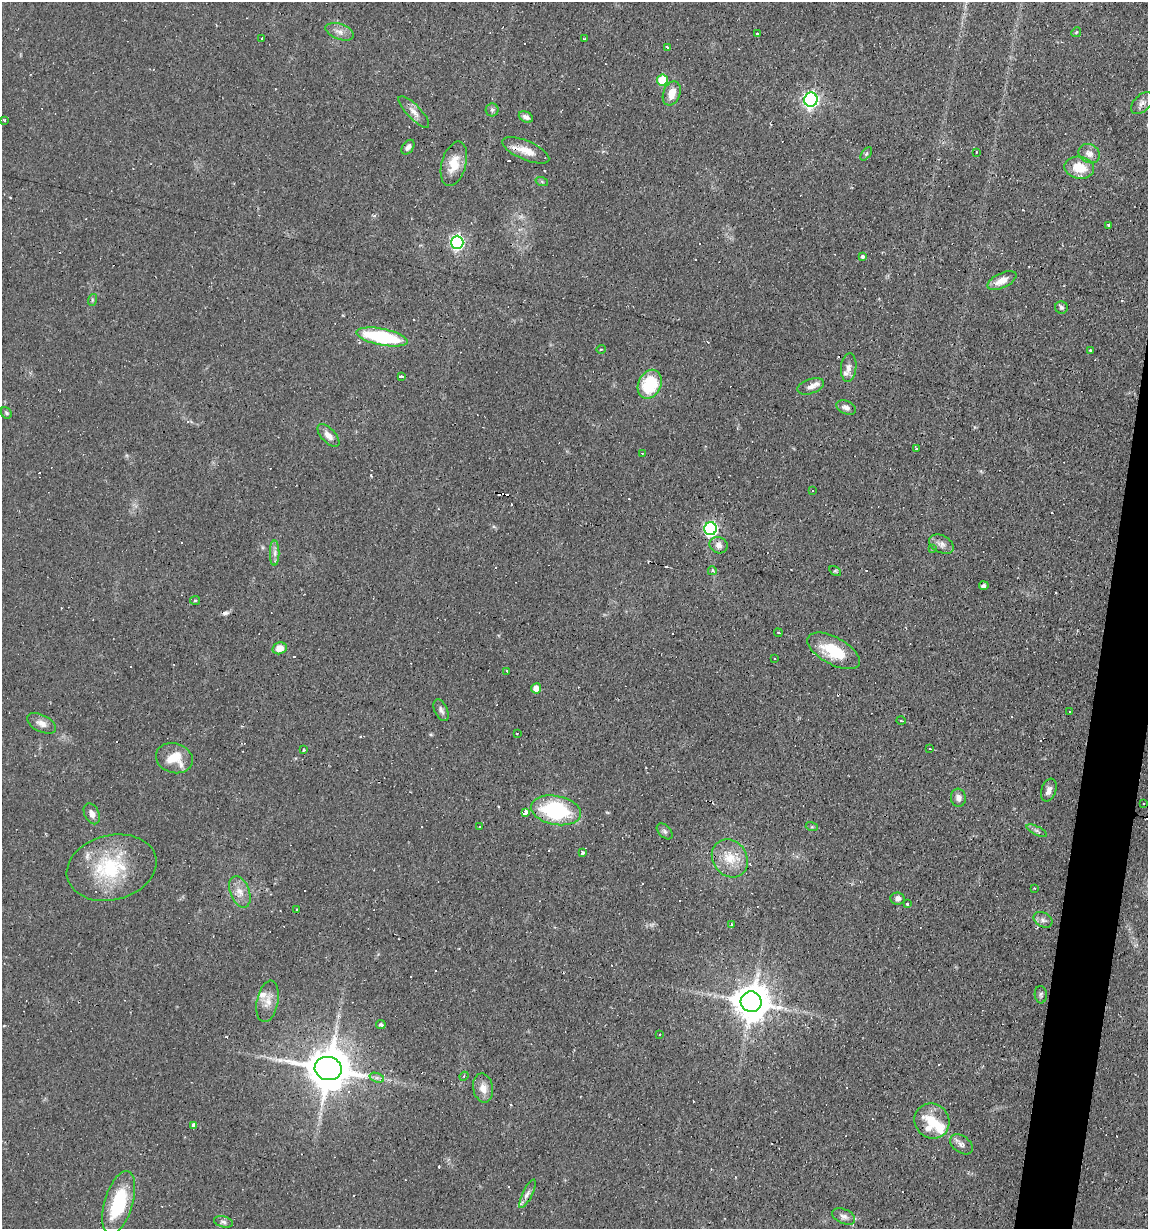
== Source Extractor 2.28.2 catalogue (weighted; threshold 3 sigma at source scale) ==
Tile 10 of 4 x 4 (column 2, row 3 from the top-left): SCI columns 1260-2405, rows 1228-2454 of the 4929 x 4909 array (HDU 1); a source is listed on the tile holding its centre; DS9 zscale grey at full resolution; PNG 1150 x 1231 px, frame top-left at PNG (2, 2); each listed source drawn as its Kron ellipse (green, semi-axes under 4 px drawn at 4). Shown black and unused: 3% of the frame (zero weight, under 2 of 3 exposures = <1% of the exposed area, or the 3 px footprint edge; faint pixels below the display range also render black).
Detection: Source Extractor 2.28.2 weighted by HDU 2 'WHT'; one run over the whole footprint, this tile lists its part. Background 0.0927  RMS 0.0057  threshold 0.0256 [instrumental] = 3 sigma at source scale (4.5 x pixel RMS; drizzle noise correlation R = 1.50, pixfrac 1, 0.05/0.05 arcsec/px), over >= 5 px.
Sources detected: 153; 49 cosmic-ray / hot-pixel residue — neither listed nor drawn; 4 inside a brighter listed object's ellipse — not listed separately; the other 100 listed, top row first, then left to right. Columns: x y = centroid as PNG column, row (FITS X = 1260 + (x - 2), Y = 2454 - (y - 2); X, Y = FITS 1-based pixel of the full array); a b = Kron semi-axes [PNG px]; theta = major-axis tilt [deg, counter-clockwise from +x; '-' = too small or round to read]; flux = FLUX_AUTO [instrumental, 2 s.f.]
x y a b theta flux
340 32 15 8 -19 3.9
1076 32 5 4 - 0.73
758 34 3 3 - 11
262 39 3 2 - 0.88
584 39 3 2 - 0.48
667 48 3 2 - 1.1
662 80 5 5 - 23
672 93 13 8 69 7.2
811 100 7 6 - 180
1142 103 13 8 45 3
492 110 6 6 - 1.4
414 112 21 7 -46 4.3
526 117 7 5 -27 2.3
5 121 3 2 - 0.62
408 147 8 5 56 2
526 150 25 9 -23 8.9
976 152 3 2 - 0.47
866 154 8 4 54 0.97
1089 154 11 9 -26 4.1
454 164 23 12 75 12
1079 168 15 11 -10 12
542 182 6 4 -19 0.76
1109 225 3 3 - 2.8
457 242 6 6 - 120
863 256 4 3 - 9.1
1002 281 15 7 26 6.1
92 300 6 4 73 0.81
1061 307 6 6 - 1.2
382 337 26 8 -11 47
601 349 5 3 - 0.46
1090 350 2 2 - 0.45
849 368 14 7 84 3.1
401 376 4 3 - 3.2
650 384 15 11 66 31
811 386 14 7 19 3.3
846 407 10 6 -24 2.6
6 413 6 5 - 0.95
328 435 14 7 -47 4.4
916 449 3 3 - 0.9
642 453 3 2 - 0.42
812 491 3 3 - 1.4
710 529 6 6 - 120
941 544 13 8 -26 3.2
719 545 9 8 - 3.2
932 548 4 2 - 0.63
275 553 13 5 -90 2.4
712 571 4 4 - 1.9
835 571 6 4 -32 0.84
984 586 4 3 - 3.5
195 600 5 4 - 0.7
778 633 4 2 - 0.52
279 648 7 6 - 6.6
834 651 29 13 -28 20
775 659 2 2 - 0.48
507 671 3 3 - 1.8
536 688 5 5 - 6.2
441 710 12 6 -64 2.1
1070 712 3 3 - 1.7
901 721 4 3 - 0.48
42 723 16 8 -26 4.2
517 733 2 2 - 0.75
930 749 4 2 - 0.5
303 750 4 2 - 0.52
174 758 19 14 -17 14
1049 790 12 7 70 3
958 798 9 7 -84 3.1
1143 804 3 2 - 0.49
556 810 25 14 -11 50
526 813 4 3 - 81
92 814 11 7 -64 3.6
479 827 2 2 - 0.57
812 827 6 4 -17 0.73
665 831 9 6 -45 1.6
1037 831 11 3 -26 1.4
582 853 3 3 - 5.8
730 858 20 17 -54 13
112 868 45 32 14 46
1034 888 3 3 - 1.3
240 892 16 9 -69 6
897 899 7 6 - 2.2
907 904 4 4 - 0.66
296 909 3 2 - 0.91
1043 920 10 7 -28 2.5
731 925 3 2 - 1.8
1041 995 9 6 -86 1.3
268 1001 21 10 79 6.6
751 1002 10 10 - 1400
381 1024 5 4 - 1.5
660 1035 3 2 - 0.69
328 1069 13 11 -12 2300
464 1076 4 4 - 0.8
377 1078 7 4 -18 1.5
483 1088 15 10 -79 5.7
932 1121 18 17 - 19
194 1125 4 4 - 2
961 1144 13 8 -36 2.9
527 1194 15 5 64 2.8
119 1203 33 14 73 38
844 1216 12 7 -23 2.6
223 1222 10 5 -12 1.6
Overlapping masked pixels (flux is a lower limit): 3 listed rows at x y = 526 150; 556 810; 328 1069